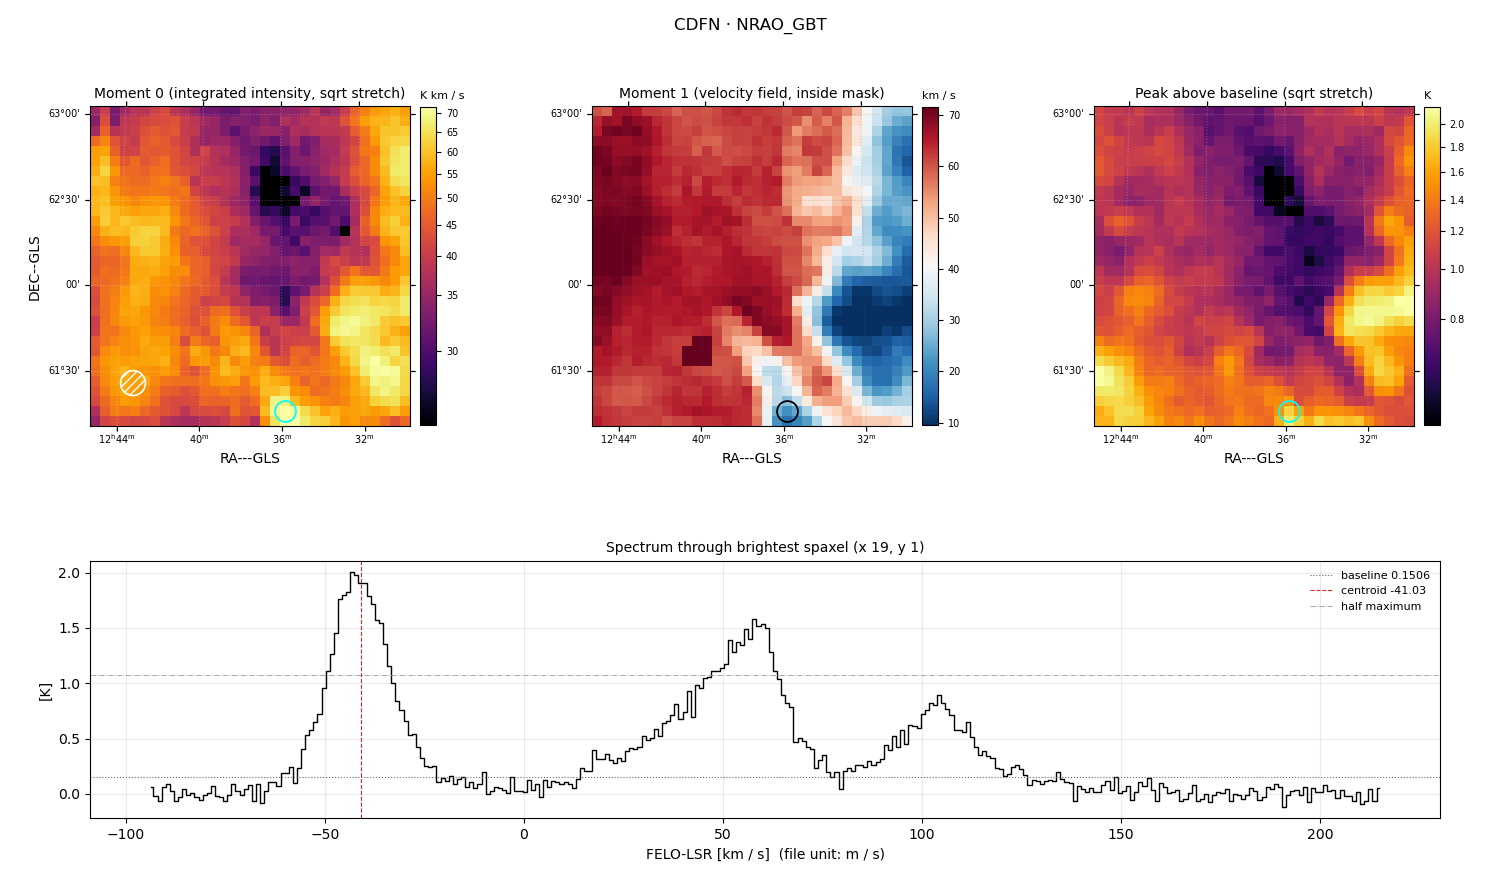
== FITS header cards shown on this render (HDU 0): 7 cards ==
OBJECT  = 'CDFN    '           /Source name
TELESCOP= 'NRAO_GBT'           /
BUNIT   = 'K       '           /Units of flux
CTYPE1  = 'RA---GLS'           /
CTYPE2  = 'DEC--GLS'           /
CTYPE3  = 'FELO-LSR'           /
CUNIT3  = 'M/S     '           /

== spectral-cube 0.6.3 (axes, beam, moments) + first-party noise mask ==
SpectralCube HDU 0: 300 channels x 32 x 32 spaxels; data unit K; figure title: CDFN · NRAO_GBT
Units: CUNIT3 'M/S' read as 'm/s' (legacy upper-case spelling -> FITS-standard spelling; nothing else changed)
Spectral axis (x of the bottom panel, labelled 'FELO-LSR [km / s]  (file unit: m / s)'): -94 .. 215 km / s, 300 channels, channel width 1.03 km / s
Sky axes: RA---GLS/DEC--GLS; field 112' x 112' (210 arcsec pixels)
Beam (drawn as the hatched ellipse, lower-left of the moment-0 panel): BMAJ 522 arcsec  BMIN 522 arcsec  BPA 0 deg
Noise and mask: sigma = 0.043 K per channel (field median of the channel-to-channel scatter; no spaxel is free of emission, so no channel-correlation factor could be measured or applied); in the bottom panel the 197 channels outside the detected line wander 0.092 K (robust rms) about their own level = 2.1x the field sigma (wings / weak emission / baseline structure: the noise itself is not readable there); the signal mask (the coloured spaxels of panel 2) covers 100% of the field
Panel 1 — Moment 0 (line voxels x channel width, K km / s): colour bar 27.6 .. 71.7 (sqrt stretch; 0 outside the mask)
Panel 2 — Moment 1 (intensity-weighted velocity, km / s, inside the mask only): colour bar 9.5 .. 71.6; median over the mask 61.5
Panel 3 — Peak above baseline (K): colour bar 0.63 .. 2.16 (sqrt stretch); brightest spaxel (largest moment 0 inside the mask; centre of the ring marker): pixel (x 19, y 1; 0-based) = FK5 12h36m00s +61d15m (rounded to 30 s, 300 arcsec steps: no finer than the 210 arcsec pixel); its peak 1.85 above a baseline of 0.1506
Panel 4 — spectrum at that spaxel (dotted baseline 0.1506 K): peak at -43 km / s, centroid -41.03 km / s (red dashed line; intensity-weighted over the run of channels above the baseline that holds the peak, -57 .. -22 km / s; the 2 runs listed below outside that range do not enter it, the 1 inside it does), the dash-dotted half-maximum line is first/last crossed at -50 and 64 km / s (edge to edge), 113 km / s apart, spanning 2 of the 3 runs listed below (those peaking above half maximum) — a span across separate features, not one line's width; detected line = 103 of 300 channels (34%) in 3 separate runs between -56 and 118 km / s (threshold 4 sigma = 0.17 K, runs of >= 3 channels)
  those 3 runs, left to right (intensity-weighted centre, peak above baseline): -41 km / s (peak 1.9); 52 km / s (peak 1.4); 104 km / s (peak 0.74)